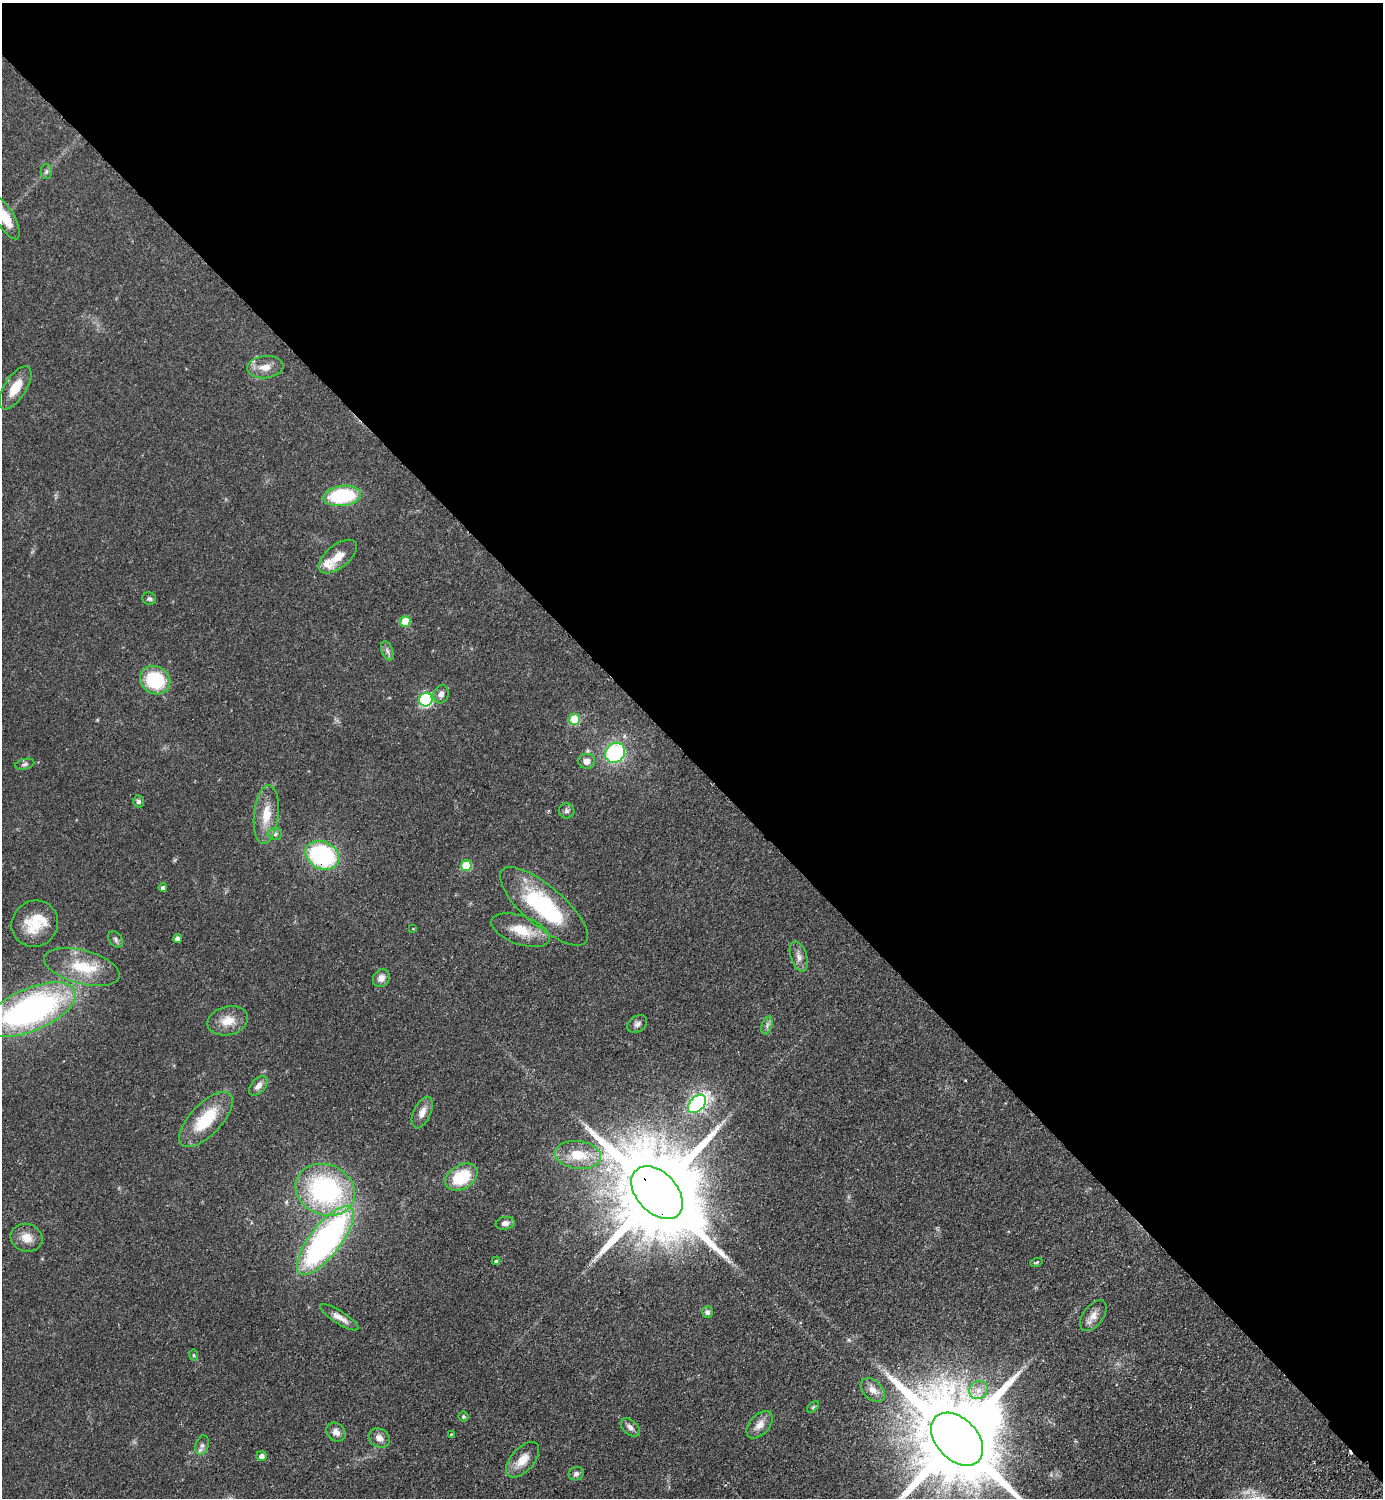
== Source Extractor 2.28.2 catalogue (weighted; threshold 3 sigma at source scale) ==
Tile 3 of 4 x 4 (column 3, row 1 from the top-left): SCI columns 2966-4346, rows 4528-6023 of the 6071 x 6065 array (HDU 1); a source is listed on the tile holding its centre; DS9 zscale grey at full resolution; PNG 1385 x 1500 px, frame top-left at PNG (2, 3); each listed source drawn as its Kron ellipse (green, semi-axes under 4 px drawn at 4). Shown black and unused: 51% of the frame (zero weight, under 2 of 3 exposures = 4% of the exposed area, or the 3 px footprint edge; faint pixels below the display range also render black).
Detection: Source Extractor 2.28.2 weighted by HDU 2 'WHT'; one run over the whole footprint, this tile lists its part. Background 0.0557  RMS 0.0053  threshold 0.0239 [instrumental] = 3 sigma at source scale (4.5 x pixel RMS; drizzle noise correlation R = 1.50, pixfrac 1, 0.05/0.05 arcsec/px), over >= 5 px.
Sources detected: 70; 1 cosmic-ray / hot-pixel residue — neither listed nor drawn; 2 inside a brighter listed object's ellipse — not listed separately; the other 67 listed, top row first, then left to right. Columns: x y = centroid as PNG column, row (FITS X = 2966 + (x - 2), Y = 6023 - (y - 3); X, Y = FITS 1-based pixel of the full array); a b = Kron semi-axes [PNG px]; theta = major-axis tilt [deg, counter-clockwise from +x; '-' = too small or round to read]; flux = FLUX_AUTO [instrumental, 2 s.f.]
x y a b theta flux
46 171 7 5 89 1.1
5 218 24 9 -61 9.8
265 367 18 11 5 5.6
15 388 24 11 58 9.6
342 496 19 10 6 38
338 557 23 11 39 7.5
149 599 7 6 - 1.4
405 621 5 5 - 11
387 651 10 5 -69 1.7
155 680 16 13 -30 30
441 694 9 7 71 2.7
426 700 7 6 - 74
574 719 5 5 - 23
615 753 11 9 48 49
587 761 8 7 - 3
25 764 10 5 14 1.3
139 801 6 5 - 1.5
567 811 8 7 - 1.5
266 815 29 12 84 11
275 834 7 6 - 1.4
322 855 18 13 -24 63
466 865 5 5 - 24
163 888 4 4 - 1.6
544 906 55 20 -41 55
35 924 24 22 41 15
413 929 4 2 - 0.42
521 930 31 14 -19 13
116 939 9 6 -53 1.4
178 939 4 4 - 2.3
799 957 16 8 -72 3.3
82 967 39 17 -15 20
381 978 9 8 - 3.2
31 1010 48 21 23 160
228 1021 20 14 14 8.2
637 1024 11 8 36 2.1
767 1025 9 5 71 1.6
258 1086 11 7 48 3
697 1104 11 7 45 110
422 1112 17 8 66 4.4
206 1119 35 15 46 22
578 1155 23 14 -7 14
461 1177 17 12 31 22
325 1190 30 25 -23 83
657 1193 31 20 -47 12000
505 1223 9 6 11 2.5
27 1238 16 14 -18 6.1
325 1241 42 15 52 150
496 1261 4 3 - 1
1036 1263 6 4 20 0.68
708 1312 6 5 - 1.9
1093 1316 18 10 54 4.4
339 1317 22 6 -32 4.2
194 1355 6 4 -89 0.53
873 1390 14 9 -44 4.1
979 1390 9 8 - 3.9
813 1407 7 4 45 0.67
463 1417 5 5 - 0.77
759 1425 16 10 48 4.5
630 1427 11 7 -40 2.3
336 1432 11 8 -41 3
451 1435 4 3 - 0.53
379 1438 11 9 -33 3.5
957 1439 31 20 -46 12000
202 1445 10 6 72 2
262 1456 5 5 - 2.3
523 1460 21 11 48 7.3
576 1474 7 6 - 1.6
Overlapping masked pixels (flux is a lower limit): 2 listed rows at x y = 322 855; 657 1193
Isophote crosses this tile's border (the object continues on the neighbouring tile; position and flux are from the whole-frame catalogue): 3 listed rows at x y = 5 218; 31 1010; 957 1439